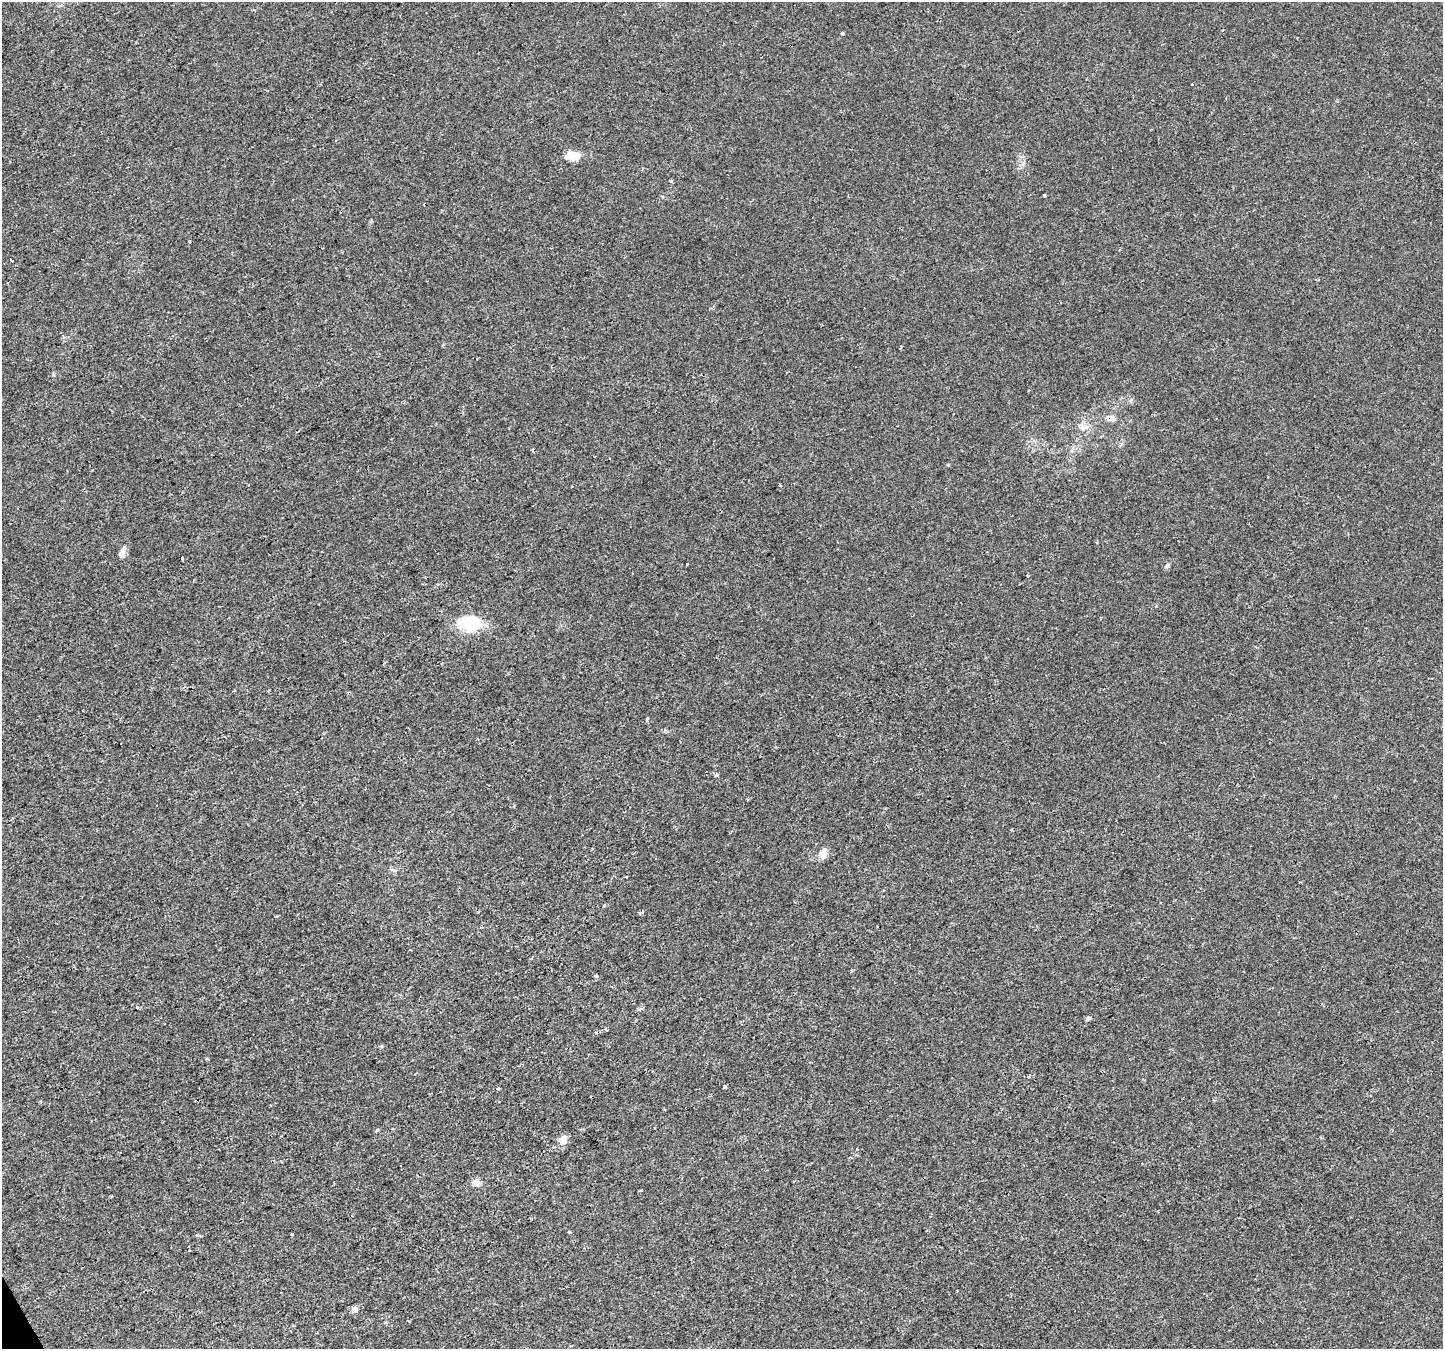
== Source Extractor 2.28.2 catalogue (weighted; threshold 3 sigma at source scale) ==
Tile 7 of 4 x 4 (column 3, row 2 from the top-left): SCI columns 2882-4322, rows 2795-4141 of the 5769 x 5649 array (HDU 1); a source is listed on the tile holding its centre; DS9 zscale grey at full resolution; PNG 1445 x 1351 px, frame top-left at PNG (2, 2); no overlay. Shown black and unused: <1% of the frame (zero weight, under 2 of 3 exposures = <1% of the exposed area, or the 3 px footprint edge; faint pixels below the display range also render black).
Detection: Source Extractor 2.28.2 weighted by HDU 2 'WHT'; one run over the whole footprint, this tile lists its part. Background 0.00101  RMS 0.0023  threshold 0.0102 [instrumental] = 3 sigma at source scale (4.5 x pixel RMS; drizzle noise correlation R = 1.50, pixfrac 1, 0.0396/0.0396 arcsec/px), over >= 5 px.
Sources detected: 33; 2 cosmic-ray / hot-pixel residue — not listed; the other 31 listed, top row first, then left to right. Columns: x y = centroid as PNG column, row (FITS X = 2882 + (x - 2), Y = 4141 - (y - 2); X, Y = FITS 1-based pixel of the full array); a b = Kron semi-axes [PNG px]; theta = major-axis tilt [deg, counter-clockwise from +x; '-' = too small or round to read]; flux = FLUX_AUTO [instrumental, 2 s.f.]
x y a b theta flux
842 33 3 3 - 0.53
1192 84 3 2 - 0.16
571 156 14 7 4 4.4
671 181 3 3 - 0.55
1044 195 3 2 - 0.26
11 260 3 3 - 1.5
1112 418 11 9 -9 1.4
780 485 3 2 - 0.32
122 553 11 7 74 1.1
182 558 3 3 - 1.4
687 564 3 3 - 0.78
1167 565 6 5 - 0.54
1027 576 4 3 - 0.21
470 624 16 10 -3 17
478 739 3 2 - 0.17
760 756 2 2 - 0.15
717 775 4 3 - 0.77
823 854 13 9 74 1.6
626 877 3 3 - 0.32
641 913 6 3 19 0.34
851 971 5 3 - 0.28
595 976 4 3 - 0.75
1088 1018 7 5 20 0.46
606 1029 4 3 - 0.66
1029 1077 4 3 - 0.25
724 1086 3 3 - 0.96
563 1139 11 9 84 1.6
476 1183 10 9 - 1.2
570 1232 3 3 - 0.77
292 1234 4 3 - 0.79
355 1309 7 7 - 1.3
Overlapping masked pixels (flux is a lower limit): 1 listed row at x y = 1112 418
Unlisted compact peaks at least as high as the median listed source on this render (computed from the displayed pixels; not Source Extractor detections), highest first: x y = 377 1130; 647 720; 189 241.